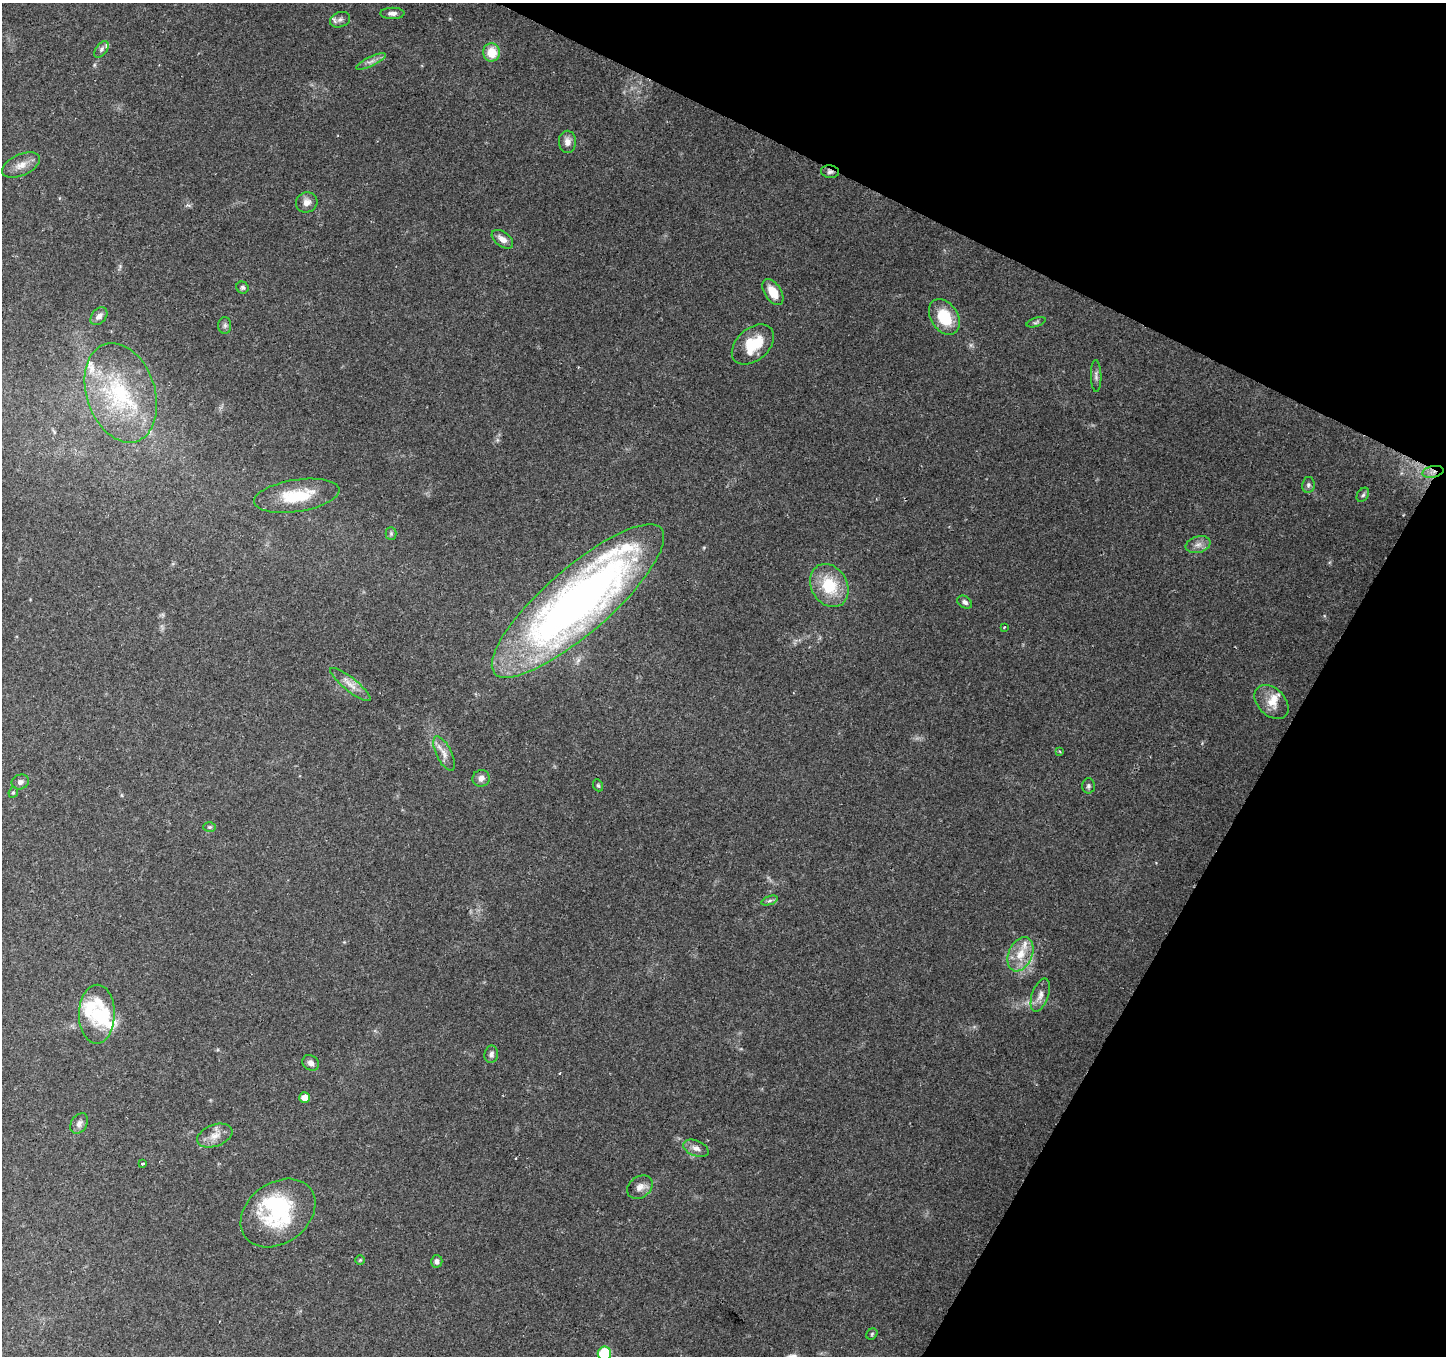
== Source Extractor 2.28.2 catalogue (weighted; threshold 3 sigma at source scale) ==
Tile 8 of 4 x 4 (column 4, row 2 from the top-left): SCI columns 4336-5779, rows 2907-4260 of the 5785 x 5878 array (HDU 1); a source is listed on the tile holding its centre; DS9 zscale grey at full resolution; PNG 1448 x 1358 px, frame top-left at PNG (2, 3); each listed source drawn as its Kron ellipse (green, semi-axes under 4 px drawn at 4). Shown black and unused: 24% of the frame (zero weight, under 2 of 3 exposures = <1% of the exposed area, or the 3 px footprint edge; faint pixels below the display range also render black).
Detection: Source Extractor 2.28.2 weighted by HDU 2 'WHT'; one run over the whole footprint, this tile lists its part. Background 0.142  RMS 0.0071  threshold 0.0321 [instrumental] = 3 sigma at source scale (4.5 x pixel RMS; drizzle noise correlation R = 1.50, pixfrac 1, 0.0396/0.0396 arcsec/px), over >= 5 px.
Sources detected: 68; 2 inside a brighter object's white glare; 2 cosmic-ray / hot-pixel residue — neither listed nor drawn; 8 inside a brighter listed object's ellipse — not listed separately; the other 56 listed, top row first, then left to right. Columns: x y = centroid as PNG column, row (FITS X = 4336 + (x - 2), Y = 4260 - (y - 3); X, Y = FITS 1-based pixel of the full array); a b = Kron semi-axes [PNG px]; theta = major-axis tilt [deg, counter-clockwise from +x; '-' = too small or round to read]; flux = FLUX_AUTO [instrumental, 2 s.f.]
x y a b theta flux
392 13 12 5 1 3.1
340 20 10 7 19 2.9
101 49 9 5 54 2.1
492 52 9 8 - 14
371 61 16 4 25 3.5
567 142 11 8 -90 4.9
21 165 20 10 24 7.3
830 172 9 6 -6 2.3
307 202 11 10 - 4.8
502 239 12 7 -37 4.9
242 288 6 5 - 1.5
773 292 14 8 -58 12
99 316 10 7 50 3.5
944 317 19 13 -57 24
1036 322 10 4 18 1.4
225 325 8 6 -90 2.1
753 344 24 16 41 24
1096 376 16 5 -89 2.7
121 393 51 34 -71 65
1433 472 11 6 12 4.3
1308 485 8 6 80 1.8
1363 495 8 5 56 1.5
297 496 43 16 9 28
391 534 6 5 - 1.3
1198 545 13 8 16 4.2
829 586 23 18 -60 29
578 601 110 32 41 510
965 602 8 5 -34 2.1
1004 627 3 2 - 0.71
350 685 25 6 -39 6.9
1272 702 20 13 -45 10
1059 751 4 3 - 0.73
444 753 19 7 -64 5.7
481 778 8 8 - 3.8
20 782 9 7 21 2.6
598 785 6 5 - 1.1
1088 786 7 6 - 1.8
13 792 6 4 67 1
210 827 6 5 - 1.2
770 900 8 4 19 1.5
1020 954 18 12 66 13
1040 995 17 8 71 5.3
97 1014 29 18 89 24
491 1054 9 6 80 2.5
311 1063 9 7 -33 3.1
305 1097 5 5 - 5.5
79 1123 11 8 56 3.5
215 1136 18 11 20 7.9
696 1148 13 7 -22 4.2
143 1164 3 3 - 1.4
640 1187 14 10 36 5.1
278 1213 41 30 36 65
360 1260 5 5 - 0.85
437 1261 6 6 - 2.5
872 1334 6 5 - 1
604 1353 7 6 - 35
Overlapping masked pixels (flux is a lower limit): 2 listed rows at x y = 830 172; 1433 472
Isophote crosses this tile's border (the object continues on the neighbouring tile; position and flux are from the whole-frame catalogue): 1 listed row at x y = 604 1353